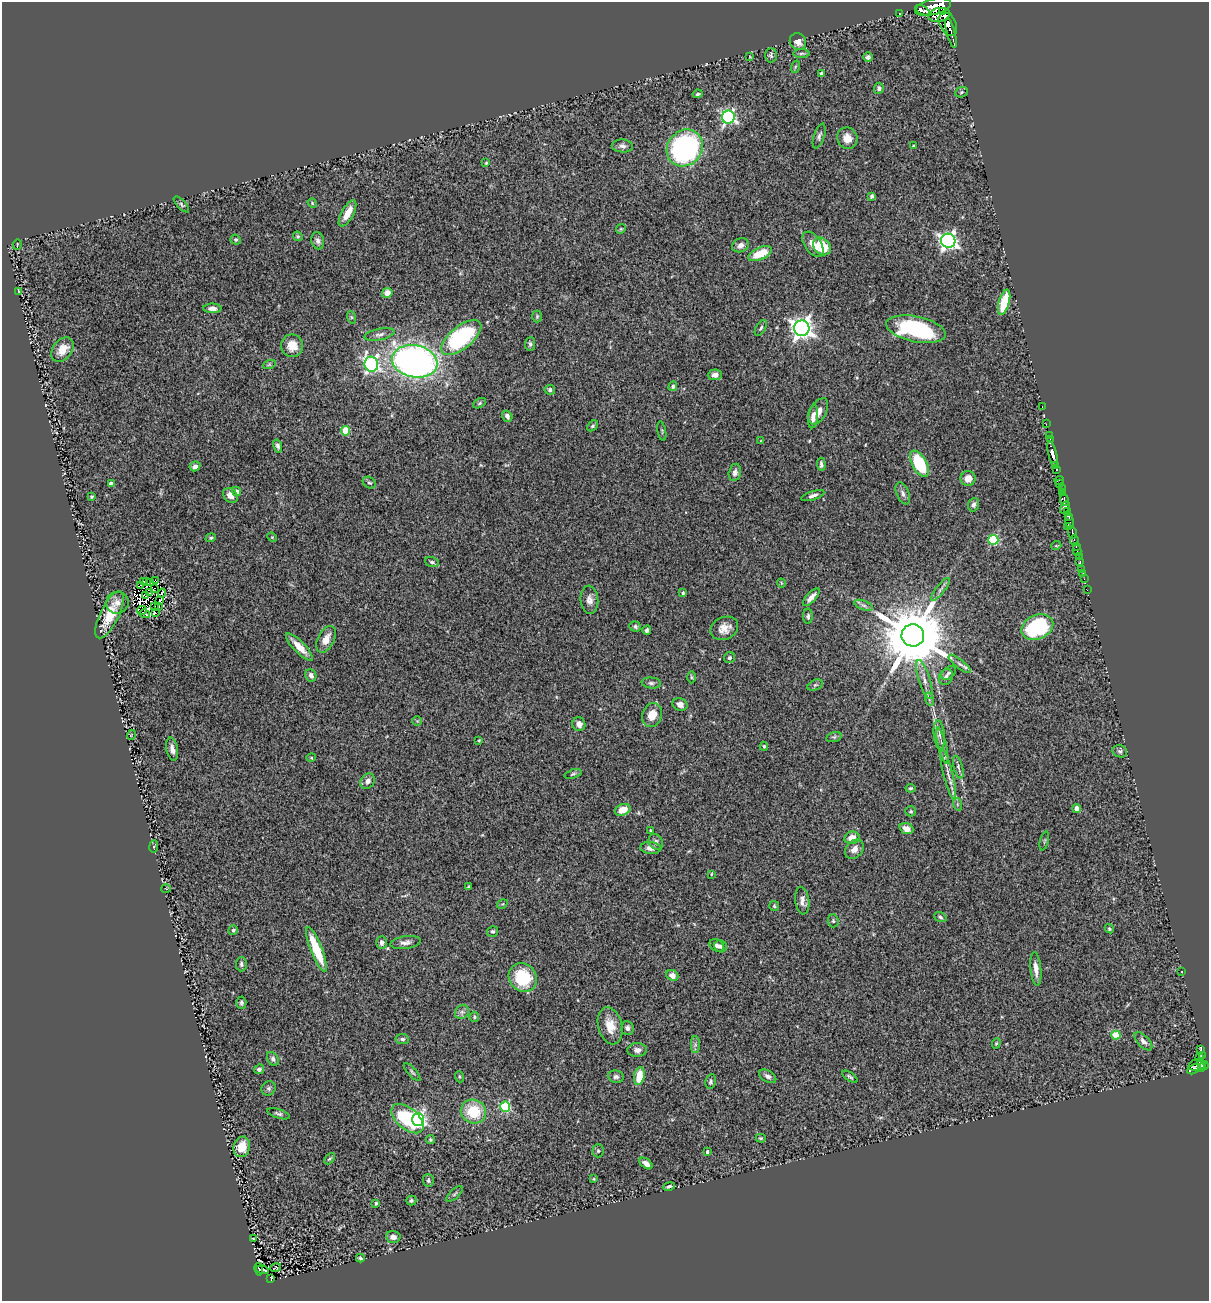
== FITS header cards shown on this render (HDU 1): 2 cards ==
NAXIS1  =                 1207
NAXIS2  =                 1299

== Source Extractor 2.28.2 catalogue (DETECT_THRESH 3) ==
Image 1207 x 1299 px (HDU 1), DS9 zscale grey, 1 PNG px = 1 image px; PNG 1211 x 1303 px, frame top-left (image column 1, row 1299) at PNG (2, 2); each listed source drawn as its Kron ellipse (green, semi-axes under 4 px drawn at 4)
Background 0.797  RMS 0.068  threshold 0.203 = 3 sigma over >= 5 px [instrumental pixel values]
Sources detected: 268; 11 with non-positive FLUX_AUTO (blend fragments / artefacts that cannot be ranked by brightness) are neither listed nor drawn; the other 257 listed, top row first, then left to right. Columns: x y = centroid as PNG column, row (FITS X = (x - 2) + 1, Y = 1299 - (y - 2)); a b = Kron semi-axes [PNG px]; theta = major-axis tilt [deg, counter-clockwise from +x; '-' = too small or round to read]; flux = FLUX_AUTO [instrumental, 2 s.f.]
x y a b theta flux
933 7 18 8 14 3800
922 10 7 4 -29 1600
942 11 2 2 - 6600
899 14 3 2 - 12
939 15 11 7 13 1700
948 24 12 8 -63 650
951 33 15 3 -75 540
798 42 9 8 - 30
801 53 8 4 0 8
771 55 7 6 - 10
750 57 3 2 - 2.8
868 57 5 4 - 14
795 67 6 4 72 6.9
822 74 3 3 - 11
879 88 5 5 - 12
961 92 6 5 - 7.1
698 94 5 3 - 7.5
728 117 6 6 - 900
819 136 13 5 71 14
847 138 11 10 - 44
622 146 10 6 -4 16
914 146 3 3 - 6.3
685 148 19 17 49 900
486 163 4 3 - 5
872 196 4 3 - 12
312 203 5 4 - 4.6
181 204 10 4 -46 9
347 213 14 6 61 66
621 229 5 4 - 5.8
298 236 5 4 - 6.7
236 240 5 5 - 8.2
318 241 8 6 -75 15
948 241 7 7 - 1700
17 244 5 2 - 3.1
813 244 14 8 -54 41
740 245 9 6 22 20
822 246 10 7 -45 130
760 254 12 6 24 99
19 291 4 3 - 4.2
387 293 5 5 - 37
1004 302 13 5 74 140
212 308 9 5 -1 22
537 316 6 5 - 6.2
351 317 6 4 -71 7
761 328 9 4 58 9.2
802 328 8 7 - 3000
916 329 30 12 -12 470
380 334 15 6 13 20
461 337 24 11 39 540
530 344 6 5 - 9.1
292 346 11 11 - 69
62 350 13 9 51 66
415 361 23 16 -10 2300
371 364 7 7 - 1100
269 365 6 4 19 5.8
715 375 7 5 3 19
673 386 5 4 - 8.4
550 390 5 5 - 11
479 403 7 4 29 7.4
1042 407 3 2 - 19
818 411 14 8 62 38
507 416 6 5 - 16
813 417 12 5 85 27
1046 424 3 2 - 5.5
593 426 6 4 42 7.9
345 431 4 4 - 150
662 431 10 3 -80 6
1049 435 2 2 - 6.8
1050 439 2 2 - 11
760 441 4 2 - 3.1
278 446 6 4 -77 11
1052 454 13 4 -76 1300
821 464 7 3 -85 9.8
919 464 14 7 -62 270
195 466 5 4 - 21
1056 466 3 3 - 500
1057 469 4 3 - 180
735 472 9 6 79 17
968 478 7 7 - 35
1059 480 5 2 - 20
369 483 7 5 -31 8.7
111 484 4 4 - 32
1060 484 2 2 - 41
1062 489 4 3 - 87
237 491 5 4 - 19
1063 492 3 3 - 200
903 493 11 6 -67 19
230 495 8 6 -50 34
813 496 12 4 17 15
92 497 3 3 - 5.4
1064 500 6 3 -80 270
973 505 7 5 68 15
1065 507 6 3 62 330
1067 512 3 3 - 190
1068 516 4 2 - 530
1069 521 7 3 -81 730
1068 527 3 3 - 120
1072 532 6 3 -82 200
272 537 5 4 - 5.3
211 538 5 4 - 6.1
993 540 5 5 - 320
1074 540 5 3 - 230
1056 546 5 3 - 4
1076 546 2 2 - 9.5
1077 551 5 3 - 67
1079 557 4 2 - 11
1080 561 3 2 - 8.9
432 562 7 4 -16 9.2
1082 570 3 3 - 43
1083 574 3 2 - 24
1084 579 2 2 - 13
155 580 4 2 - 1.9
143 582 4 2 - 1.1
147 582 3 2 - 4.4
151 582 3 2 - 8.5
781 583 4 3 - 4.2
141 585 3 2 - 7.2
155 588 3 2 - 7.2
940 589 14 4 52 15
1087 590 2 2 - 7.8
149 593 2 2 - 3.5
162 593 4 2 - 2.8
683 593 4 3 - 8.5
146 596 4 2 - 8.9
811 597 11 4 47 26
160 600 2 2 - 11
589 600 14 9 -85 29
117 603 11 10 - 32
864 605 10 4 -21 14
159 606 3 2 - 14
154 607 4 2 - 12
142 610 5 2 - 5.1
155 613 4 2 - 10
145 614 5 2 - 16
110 615 26 9 64 120
808 616 8 5 90 9
635 627 6 5 - 11
1037 627 17 12 25 410
724 628 14 11 24 45
647 630 4 4 - 11
913 635 11 11 - 49000
326 639 14 8 63 46
299 647 18 6 -46 63
729 658 6 5 - 9.8
960 664 14 4 -38 17
948 673 8 5 37 11
311 675 6 5 - 20
691 677 6 4 -89 6.2
946 677 8 6 66 14
924 679 20 5 -72 34
651 683 10 5 -5 12
815 685 8 5 24 9.7
929 699 7 4 -73 8.7
680 704 7 6 - 23
652 715 12 9 70 65
417 721 4 4 - 4.5
579 724 7 6 - 22
131 735 5 3 - 3
939 735 15 5 -84 22
834 737 8 5 15 9.5
479 740 4 3 - 3.7
764 746 4 4 - 5.4
942 746 18 4 -76 24
172 749 12 5 -79 24
1120 751 7 6 - 11
311 758 5 3 - 4
958 767 12 4 -75 12
573 774 9 4 19 7.9
948 774 26 4 -76 36
368 781 8 6 52 23
910 788 5 4 - 6.8
957 804 6 4 -72 7.4
1077 809 4 4 - 63
623 810 8 5 22 50
911 811 5 5 - 7.2
906 829 7 5 -22 28
651 830 3 2 - 4.3
852 838 8 6 13 42
1044 841 10 2 75 4.6
656 842 8 6 -58 17
154 846 6 4 83 7.2
650 848 10 6 -4 24
854 849 11 8 47 31
711 874 3 3 - 3.8
468 887 4 3 - 6.7
166 888 5 3 - 3.7
802 901 14 7 -83 25
502 904 6 3 32 4.5
774 906 5 5 - 6.3
940 917 6 4 -20 7.7
833 921 6 5 - 7.9
1109 929 5 4 - 5.9
233 930 5 4 - 11
493 931 5 5 - 7.3
405 942 15 6 8 22
382 943 6 5 - 18
717 945 8 5 -30 16
721 946 6 6 - 13
316 950 24 5 -68 200
241 964 7 5 88 11
1036 969 17 5 -84 37
1182 971 2 2 - 3.4
672 975 6 5 - 27
523 977 15 13 -46 210
241 1003 6 5 - 8.7
462 1012 7 6 - 15
474 1017 5 5 - 7.2
610 1026 19 12 -76 76
627 1028 7 6 - 14
1116 1035 4 4 - 130
402 1039 7 5 -8 11
1143 1041 11 5 -46 19
996 1043 5 4 - 5.4
695 1045 8 4 -90 11
637 1050 10 6 2 20
1201 1050 4 3 - 64
1203 1056 3 3 - 99
1199 1057 3 3 - 64
273 1059 7 5 -57 12
1197 1065 8 6 13 210
1204 1065 4 3 - 220
1202 1067 4 3 - 180
259 1069 5 4 - 13
1194 1069 7 4 25 84
412 1072 11 3 -48 8.4
639 1076 9 5 80 87
768 1076 9 5 -30 16
459 1077 6 4 -89 6.2
616 1077 8 6 -10 14
850 1077 9 3 -36 7.6
711 1081 7 5 79 9.9
269 1088 7 6 - 12
505 1107 5 5 - 370
473 1112 13 11 -28 160
278 1114 12 4 -18 12
407 1119 19 10 -41 310
418 1119 6 6 - 840
761 1138 5 3 - 5.6
430 1139 4 4 - 7.6
242 1147 10 8 74 63
598 1151 6 5 - 7.9
707 1152 3 3 - 9.1
329 1159 6 3 47 6.2
646 1163 7 4 -37 24
593 1179 4 3 - 4.5
428 1180 6 5 - 9.9
669 1186 6 3 12 8.2
455 1194 10 4 43 9.5
411 1200 5 4 - 9.3
376 1203 3 3 - 5.8
393 1237 7 6 - 28
253 1239 3 2 - 2.9
360 1258 4 3 - 8
276 1268 5 3 - 3.7
259 1269 6 3 -79 33
262 1270 6 4 -16 5
271 1279 4 3 - 80
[11 non-positive-flux detections neither listed nor drawn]